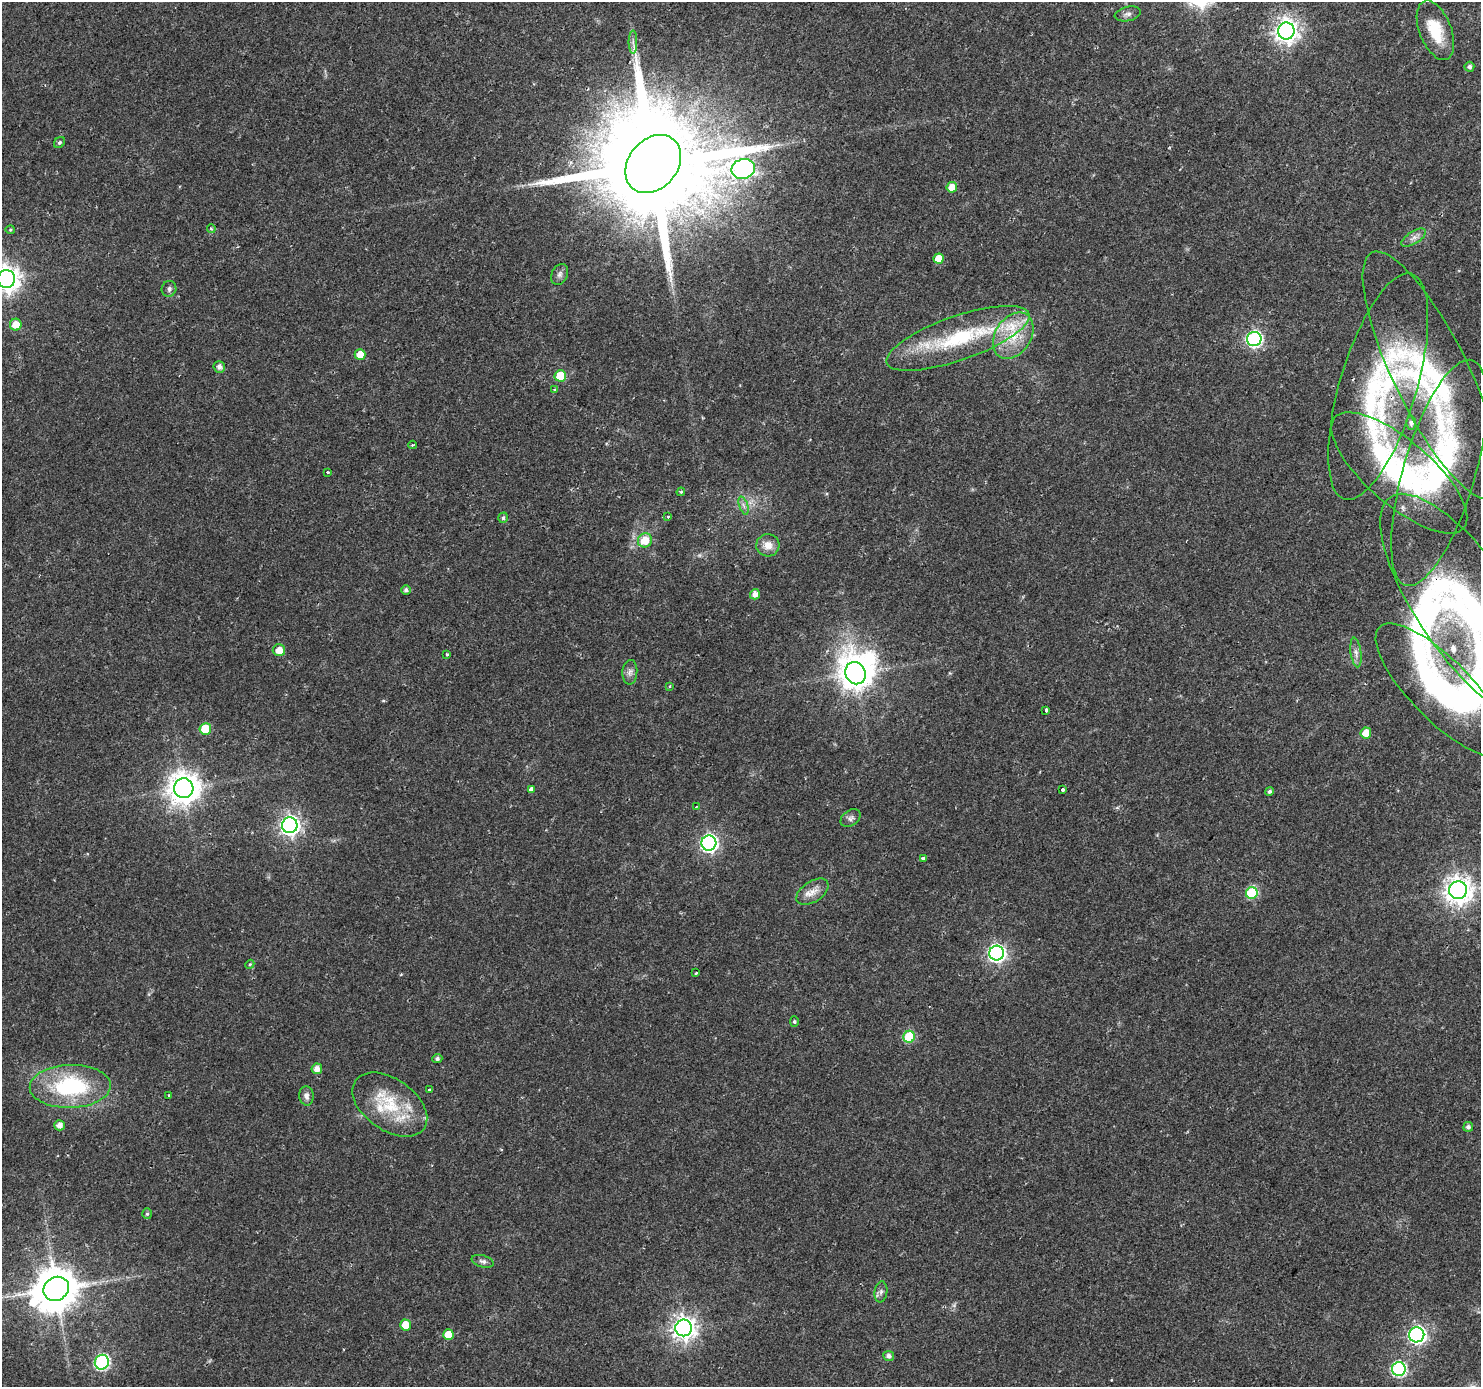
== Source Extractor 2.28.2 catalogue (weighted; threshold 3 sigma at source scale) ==
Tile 10 of 4 x 4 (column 2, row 3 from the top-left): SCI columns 1479-2957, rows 1571-2955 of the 5920 x 5979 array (HDU 1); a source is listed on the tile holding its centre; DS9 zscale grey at full resolution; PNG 1483 x 1389 px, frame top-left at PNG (2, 2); each listed source drawn as its Kron ellipse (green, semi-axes under 4 px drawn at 4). Shown black and unused: <1% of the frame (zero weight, under 2 of 3 exposures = <1% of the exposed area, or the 3 px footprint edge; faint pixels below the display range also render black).
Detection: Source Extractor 2.28.2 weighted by HDU 2 'WHT'; one run over the whole footprint, this tile lists its part. Background 0.0207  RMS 0.0028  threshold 0.0126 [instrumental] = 3 sigma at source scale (4.5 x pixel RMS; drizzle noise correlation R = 1.50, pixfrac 1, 0.0396/0.0396 arcsec/px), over >= 5 px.
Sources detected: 96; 2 too faint to see at this stretch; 2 inside a brighter object's white glare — neither listed nor drawn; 5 inside a brighter listed object's ellipse — not listed separately; the other 87 listed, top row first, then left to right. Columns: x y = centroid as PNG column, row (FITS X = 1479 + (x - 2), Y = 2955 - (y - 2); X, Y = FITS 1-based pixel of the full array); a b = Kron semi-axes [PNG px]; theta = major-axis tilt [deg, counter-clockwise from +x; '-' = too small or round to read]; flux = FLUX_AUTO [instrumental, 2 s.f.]
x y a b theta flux
1128 14 13 7 12 1.2
1435 30 31 16 -69 9.9
1286 31 8 8 - 210
633 42 11 3 -90 0.94
1469 67 5 5 - 0.89
59 143 6 5 - 0.63
653 164 32 24 50 11000
743 169 12 10 14 100
952 187 5 5 - 4.1
211 229 4 3 - 0.41
10 230 5 4 - 0.35
1414 238 14 6 32 1.5
939 259 5 5 - 4.2
560 274 11 8 63 1.2
6 279 9 9 - 280
169 289 8 7 - 0.89
16 325 6 6 - 3.8
1013 336 25 18 57 10
958 338 75 22 19 29
1254 339 7 7 - 61
360 355 5 5 - 4.6
219 367 6 5 - 1.3
1432 375 136 37 -64 51
560 376 5 5 - 9.1
1378 387 118 38 73 50
555 389 4 4 - 0.33
1411 423 7 4 89 0.5
412 445 4 3 - 0.36
327 472 3 3 - 0.64
1399 473 85 32 -41 46
1439 473 117 36 74 53
681 492 4 4 - 0.35
743 505 9 4 -71 0.85
668 517 3 3 - 0.31
503 518 5 5 - 0.6
645 540 7 7 - 5.3
768 545 11 11 - 2.9
406 590 5 4 - 0.81
755 594 5 5 - 1.8
1468 608 136 48 -55 86
279 650 6 6 - 3.1
1356 652 15 5 -82 1.5
447 655 3 3 - 0.6
630 672 12 7 85 1.4
855 673 11 10 - 480
669 686 4 3 - 0.39
1442 690 89 30 -45 57
1046 710 4 3 - 3.4
205 729 6 5 - 11
1366 733 5 5 - 4
184 788 10 9 - 450
531 789 4 3 - 16
1063 789 3 3 - 0.42
1270 791 4 4 - 0.76
696 807 3 2 - 0.22
851 818 11 7 35 1.1
290 825 8 7 - 130
709 843 7 7 - 92
924 859 4 3 - 3.6
1458 890 9 9 - 310
812 892 18 10 34 2.9
1252 893 6 6 - 23
997 953 7 7 - 99
250 964 5 3 - 0.29
696 973 3 3 - 0.47
794 1022 5 4 - 0.46
909 1037 6 5 - 18
437 1058 5 4 - 0.79
317 1069 5 5 - 1.9
70 1086 40 21 2 30
430 1090 3 3 - 1.5
169 1096 3 3 - 0.51
306 1096 10 7 -84 1.3
390 1105 42 25 -35 16
59 1125 5 5 - 1.8
1468 1127 5 4 - 1.1
147 1214 5 4 - 0.45
483 1261 11 6 -15 0.96
56 1289 13 11 33 1100
881 1292 10 6 82 1
405 1325 5 5 - 5.4
684 1328 8 8 - 220
448 1335 5 5 - 4.2
1417 1335 7 7 - 83
889 1356 5 5 - 1.2
102 1362 7 7 - 49
1399 1369 7 7 - 47
Overlapping masked pixels (flux is a lower limit): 4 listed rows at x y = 653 164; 1432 375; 1378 387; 1468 608
Isophote crosses this tile's border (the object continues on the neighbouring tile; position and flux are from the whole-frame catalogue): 2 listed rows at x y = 6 279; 1468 608